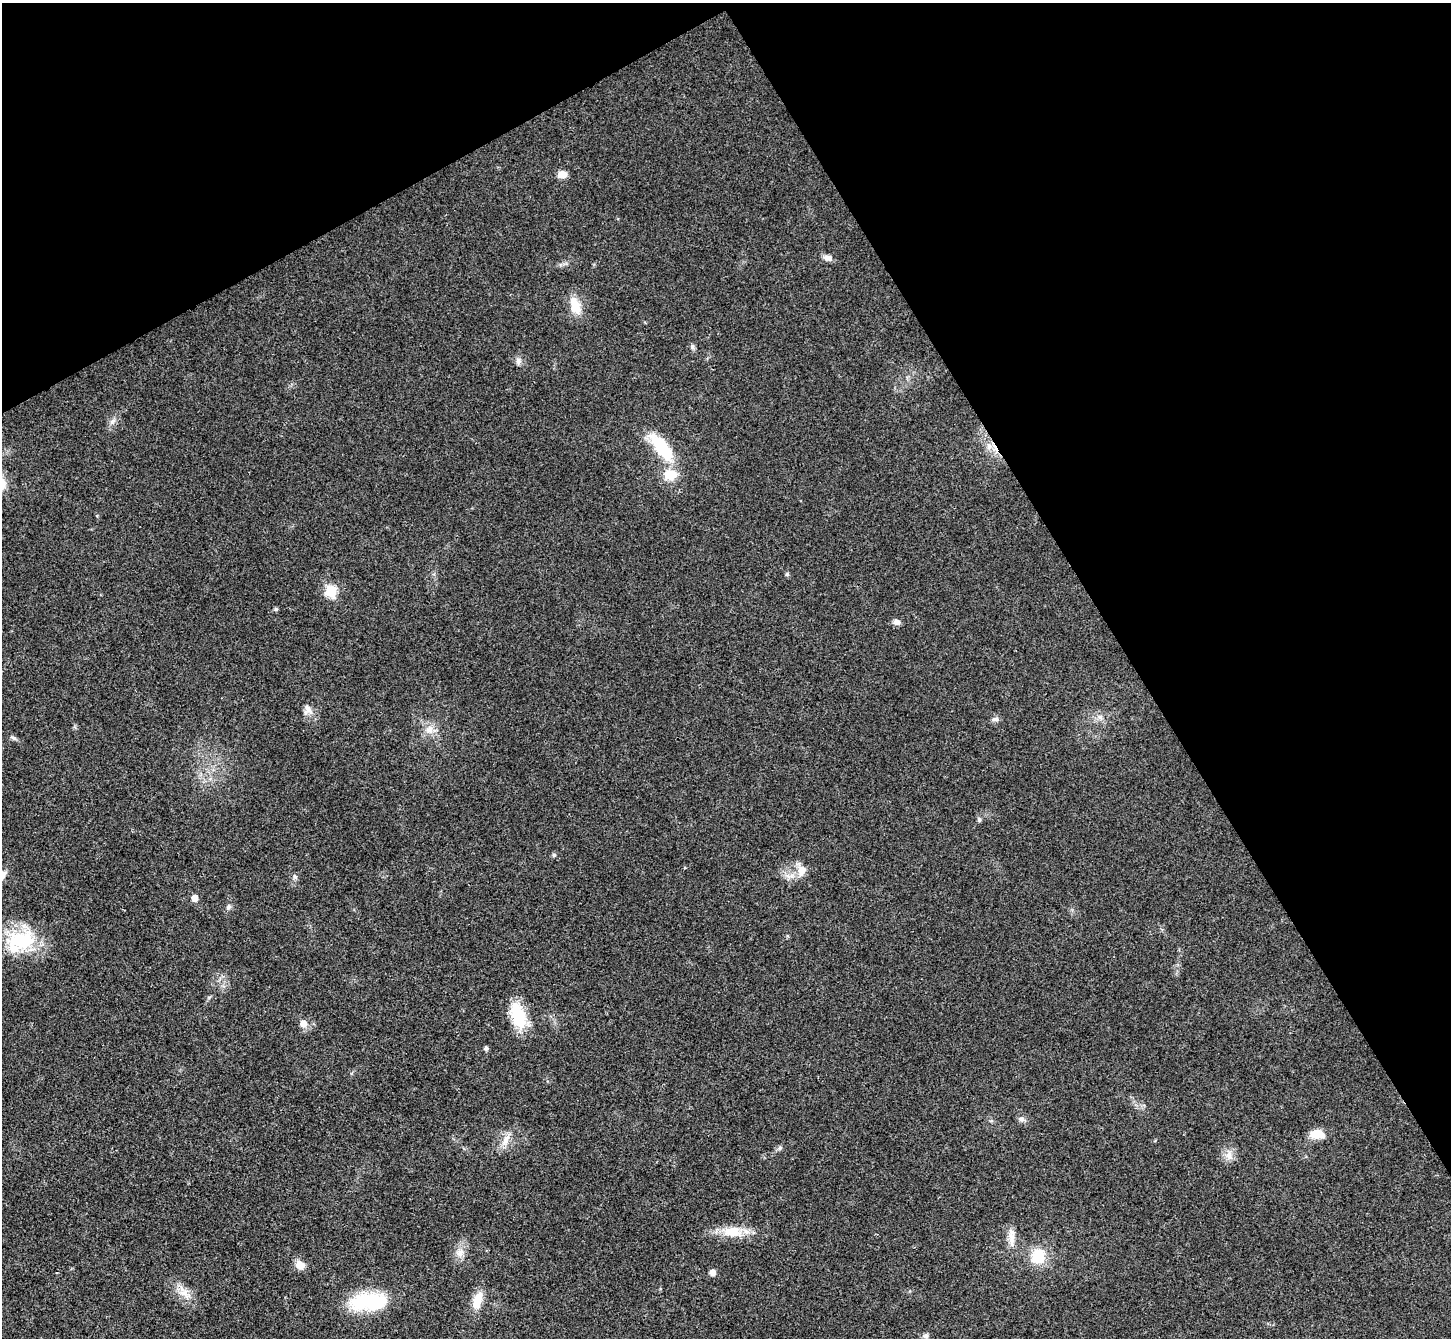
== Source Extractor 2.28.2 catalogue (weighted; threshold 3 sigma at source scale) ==
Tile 3 of 4 x 4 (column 3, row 1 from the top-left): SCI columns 2904-4352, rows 4301-5636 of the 5803 x 5795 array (HDU 1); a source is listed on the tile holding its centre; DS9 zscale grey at full resolution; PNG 1453 x 1340 px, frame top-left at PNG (2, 3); no overlay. Shown black and unused: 30% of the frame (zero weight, under 3 of 4 exposures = <1% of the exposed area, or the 3 px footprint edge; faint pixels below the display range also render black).
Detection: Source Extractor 2.28.2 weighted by HDU 2 'WHT'; one run over the whole footprint, this tile lists its part. Background 0.0214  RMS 0.0045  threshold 0.0201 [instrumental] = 3 sigma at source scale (4.5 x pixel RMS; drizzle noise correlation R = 1.50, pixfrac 1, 0.05/0.05 arcsec/px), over >= 5 px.
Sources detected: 46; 1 inside a brighter object's white glare — not listed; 2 inside a brighter listed object's ellipse — not listed separately; the other 43 listed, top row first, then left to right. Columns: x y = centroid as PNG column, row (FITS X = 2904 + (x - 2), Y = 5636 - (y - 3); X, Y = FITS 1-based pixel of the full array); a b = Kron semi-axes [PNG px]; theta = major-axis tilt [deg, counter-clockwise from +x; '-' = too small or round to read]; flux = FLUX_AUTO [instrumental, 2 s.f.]
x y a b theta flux
562 174 9 7 16 4.2
828 258 12 7 -21 2.1
575 306 22 11 -71 7.7
692 347 7 4 -89 0.89
519 361 7 6 - 1.4
112 421 9 4 19 1
989 446 7 6 - 1.8
662 447 27 11 -53 27
670 475 14 12 6 7.9
787 574 5 5 - 0.64
331 591 6 6 - 25
276 609 6 4 -1 0.74
896 622 9 7 -1 1.9
308 709 14 8 -53 2.9
1100 717 7 4 18 1
995 719 10 5 11 1.3
429 730 12 10 84 3.9
13 738 10 3 -25 0.94
979 820 7 5 -74 0.87
554 855 5 5 - 0.73
802 870 14 11 74 4.4
295 876 7 5 -45 0.9
194 898 5 5 - 4.4
228 907 8 6 64 1.2
21 941 37 28 -3 26
518 1016 33 16 -71 17
303 1023 6 6 - 4.2
486 1048 5 5 - 0.81
1021 1119 8 6 -1 1.3
1316 1133 15 10 17 5.4
506 1140 17 8 64 4
780 1148 6 5 - 0.92
1229 1155 10 8 -72 2.8
732 1232 26 14 -2 10
1011 1239 21 8 -87 4.2
460 1252 12 8 32 2.8
1038 1256 14 13 - 13
300 1265 10 9 - 4.4
713 1272 7 6 - 2.2
184 1293 11 8 40 3.1
477 1301 24 10 73 7.5
373 1302 38 21 -2 26
926 1336 8 6 31 1.3
Overlapping masked pixels (flux is a lower limit): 1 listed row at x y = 989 446